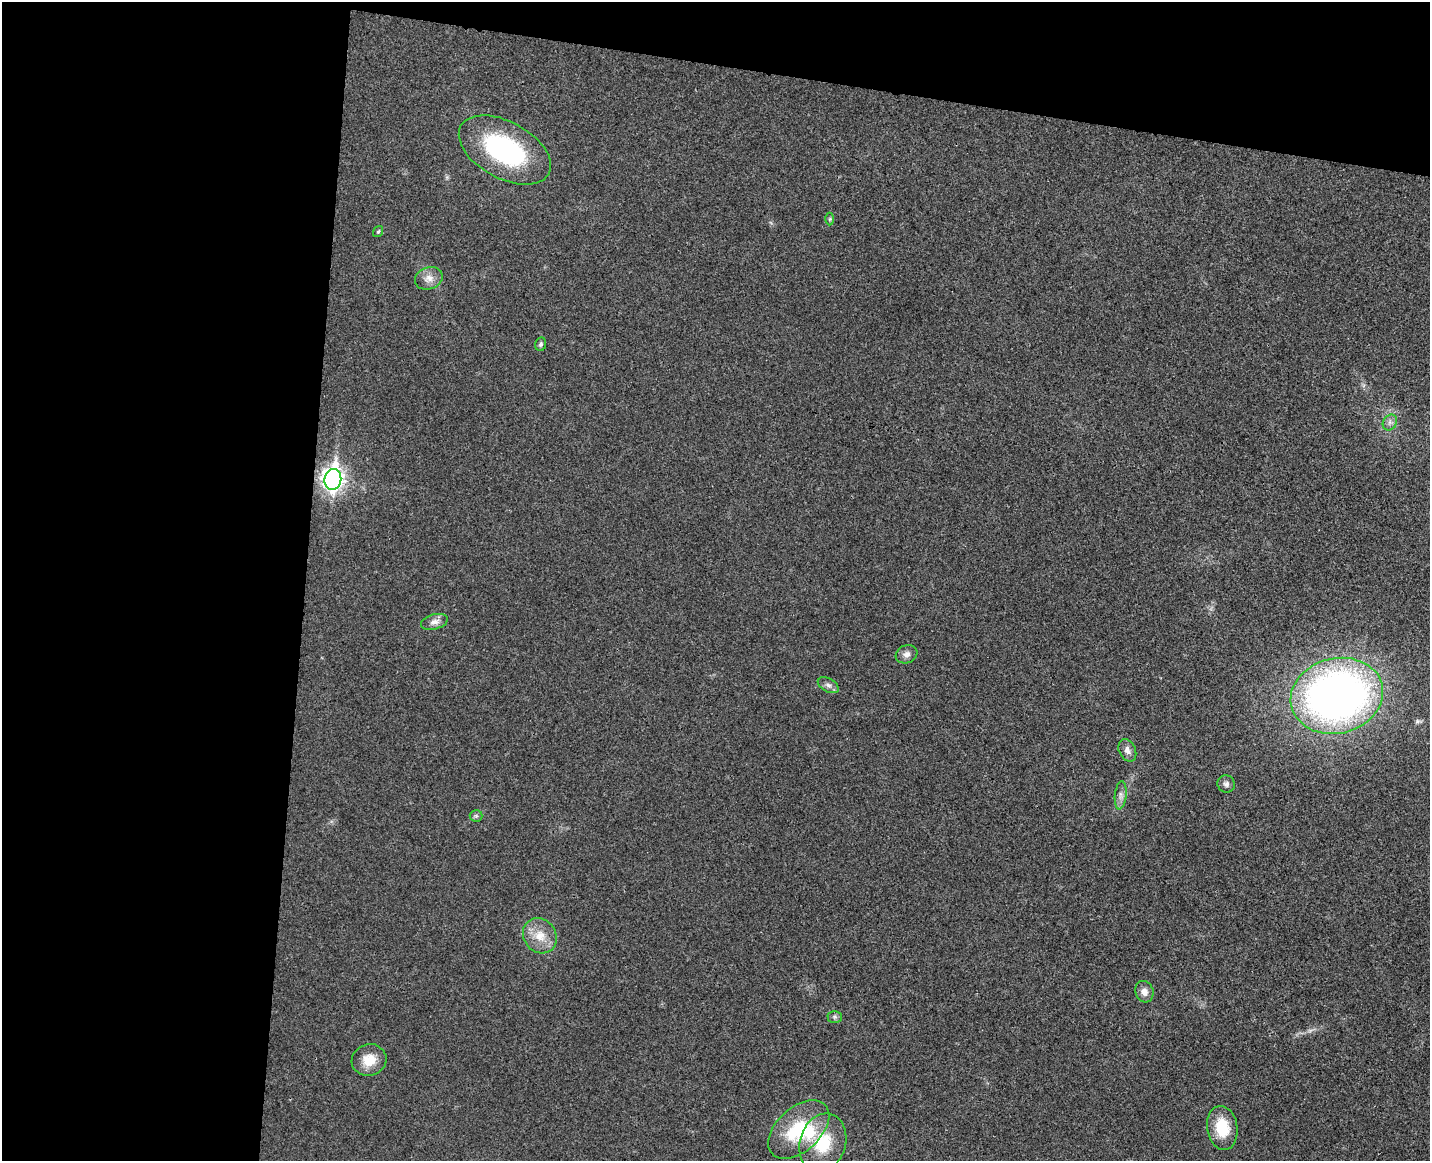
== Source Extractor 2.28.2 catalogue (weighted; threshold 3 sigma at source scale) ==
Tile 1 of 3 x 4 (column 1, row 1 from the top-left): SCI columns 169-1596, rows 3491-4649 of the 4732 x 4672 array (HDU 1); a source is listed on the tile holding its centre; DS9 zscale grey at full resolution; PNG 1432 x 1163 px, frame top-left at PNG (2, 2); each listed source drawn as its Kron ellipse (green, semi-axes under 4 px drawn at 4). Shown black and unused: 27% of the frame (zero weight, under 3 of 4 exposures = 6% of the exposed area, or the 3 px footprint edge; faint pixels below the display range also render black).
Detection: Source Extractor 2.28.2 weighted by HDU 2 'WHT'; one run over the whole footprint, this tile lists its part. Background 0.0215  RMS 0.0063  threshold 0.0286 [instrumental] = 3 sigma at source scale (4.5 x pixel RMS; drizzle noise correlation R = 1.50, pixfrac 1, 0.05/0.05 arcsec/px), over >= 5 px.
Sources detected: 24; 1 too faint to see at this stretch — neither listed nor drawn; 1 inside a brighter listed object's ellipse — not listed separately; the other 22 listed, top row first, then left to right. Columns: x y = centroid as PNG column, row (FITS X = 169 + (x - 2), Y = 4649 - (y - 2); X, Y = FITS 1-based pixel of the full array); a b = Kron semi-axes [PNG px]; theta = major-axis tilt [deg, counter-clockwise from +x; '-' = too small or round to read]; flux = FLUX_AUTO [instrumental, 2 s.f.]
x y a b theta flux
505 150 50 28 -29 82
830 219 6 4 89 0.88
378 232 6 4 53 0.85
429 278 14 11 21 5.7
541 344 7 5 77 1.4
1390 422 8 6 56 2.5
333 479 10 8 82 370
434 622 14 7 15 3.9
907 654 11 9 20 3.3
828 685 11 6 -28 2.6
1337 696 47 37 14 400
1127 750 12 8 -65 3.7
1226 784 9 8 - 2.4
1121 795 14 5 83 3.1
476 816 6 6 - 1.3
540 936 18 16 -53 12
1144 992 11 9 -72 4.2
835 1017 7 6 - 1.4
369 1060 17 15 17 11
1222 1128 22 15 -81 19
799 1129 36 22 42 39
823 1143 30 23 72 29